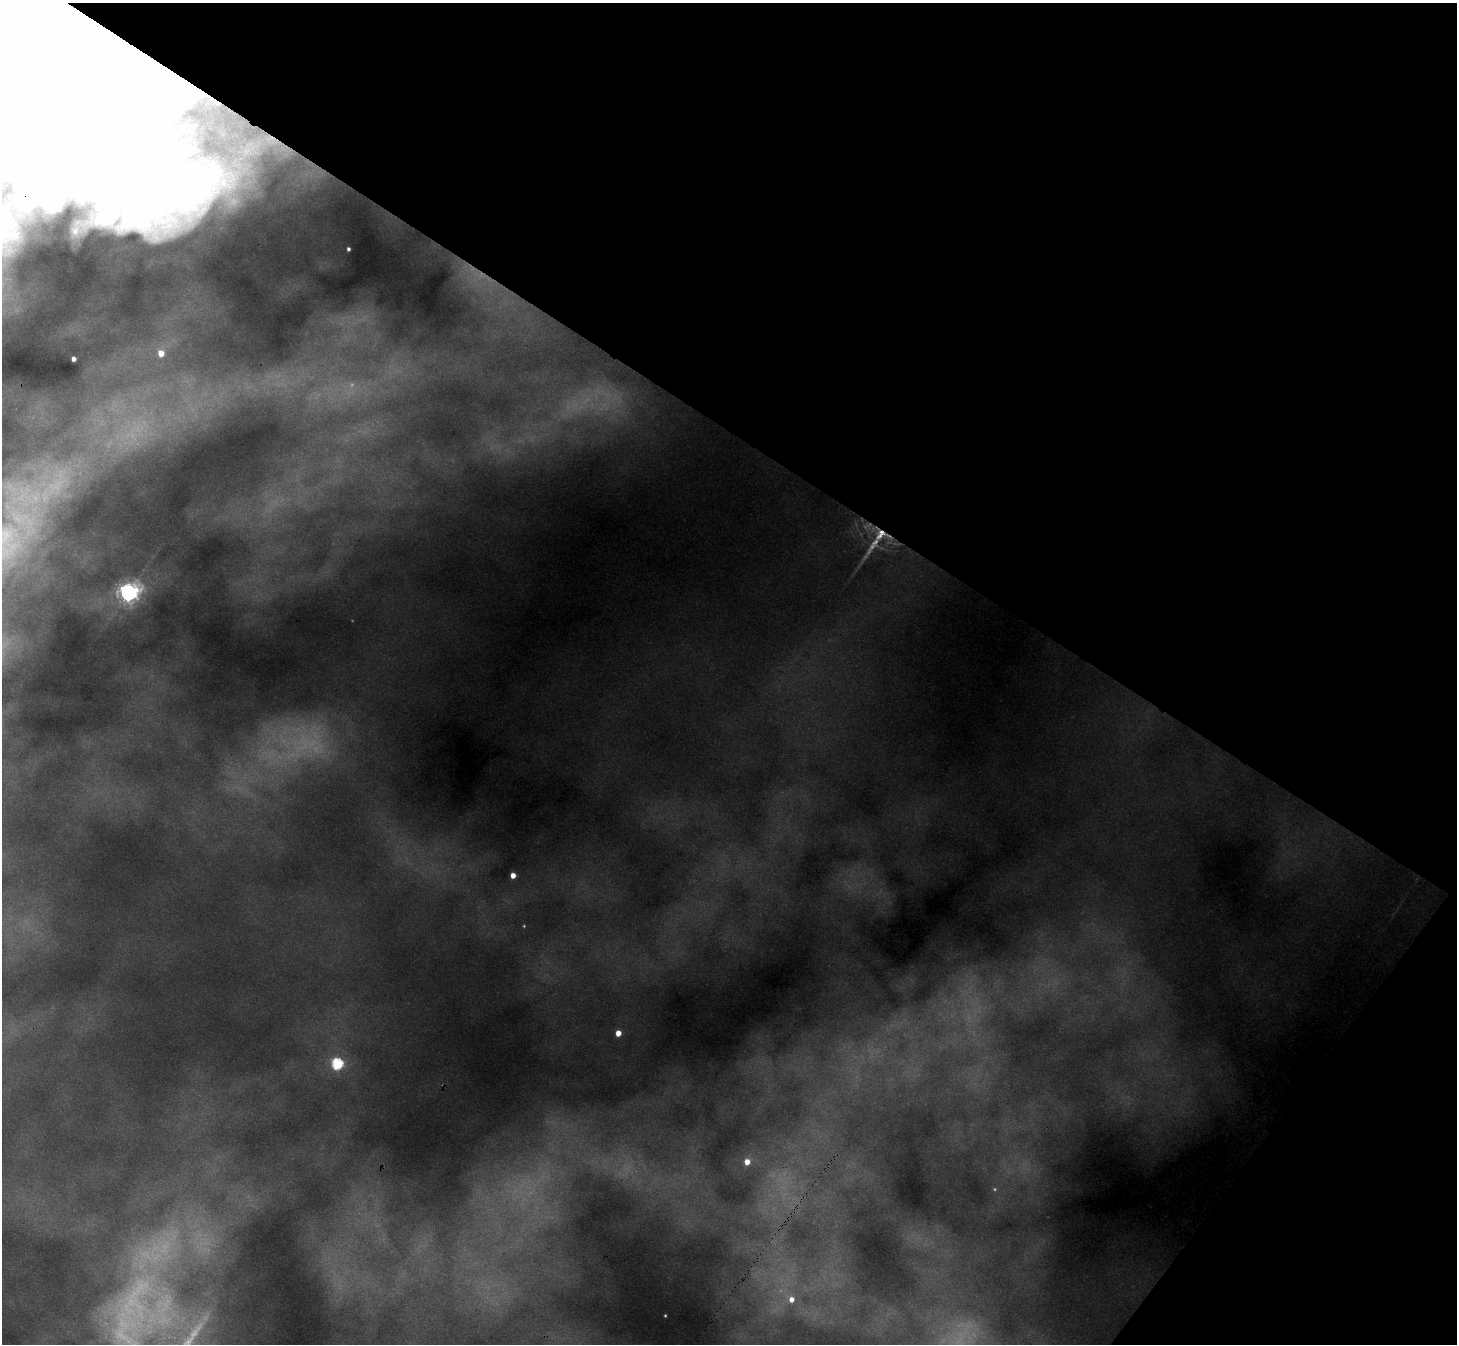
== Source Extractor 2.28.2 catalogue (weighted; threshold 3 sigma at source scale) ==
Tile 8 of 4 x 4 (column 4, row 2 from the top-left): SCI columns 4421-5875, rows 3052-4393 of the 5932 x 5964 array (HDU 1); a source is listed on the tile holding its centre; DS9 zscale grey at full resolution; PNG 1459 x 1346 px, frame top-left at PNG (2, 3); no overlay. Shown black and unused: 36% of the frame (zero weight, under 3 of 4 exposures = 7% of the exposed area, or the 3 px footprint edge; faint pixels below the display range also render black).
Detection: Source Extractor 2.28.2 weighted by HDU 2 'WHT'; one run over the whole footprint, this tile lists its part. Background 1.34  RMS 0.054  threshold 0.243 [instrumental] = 3 sigma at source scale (4.5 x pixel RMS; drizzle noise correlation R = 1.50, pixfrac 1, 0.05/0.05 arcsec/px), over >= 5 px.
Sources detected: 11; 1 inside a brighter object's white glare — not listed; the other 10 listed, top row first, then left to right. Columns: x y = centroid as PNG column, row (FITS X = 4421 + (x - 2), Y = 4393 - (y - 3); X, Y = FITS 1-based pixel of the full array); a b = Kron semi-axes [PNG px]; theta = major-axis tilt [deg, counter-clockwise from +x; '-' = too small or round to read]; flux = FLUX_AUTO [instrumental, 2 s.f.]
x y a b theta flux
349 249 3 3 - 5
161 353 5 4 - 30
74 359 3 3 - 11
881 533 12 5 74 21
128 593 6 6 - 1000
513 875 4 4 - 19
618 1033 4 4 - 24
337 1064 5 5 - 230
747 1162 5 5 - 21
792 1299 6 6 - 13
Overlapping masked pixels (flux is a lower limit): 1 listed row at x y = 881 533